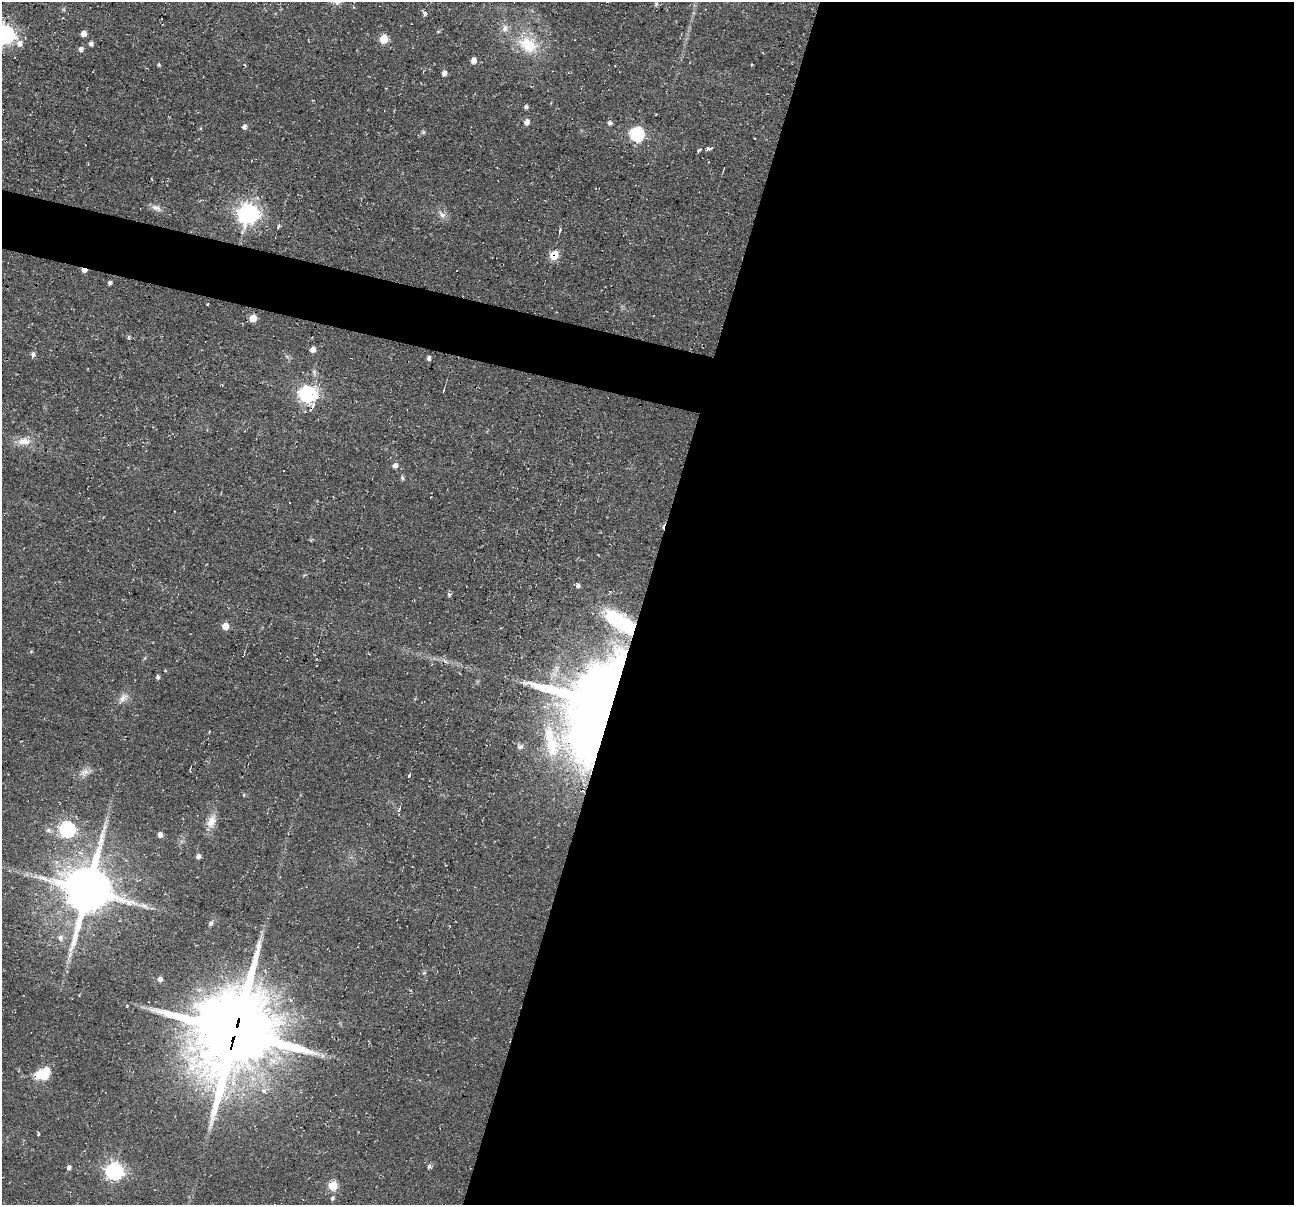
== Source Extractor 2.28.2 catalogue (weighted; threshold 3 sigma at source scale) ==
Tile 12 of 4 x 4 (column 4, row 3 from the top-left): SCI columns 3883-5174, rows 1366-2568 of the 5174 x 5222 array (HDU 1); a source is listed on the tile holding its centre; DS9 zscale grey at full resolution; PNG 1296 x 1207 px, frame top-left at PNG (2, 2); no overlay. Shown black and unused: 53% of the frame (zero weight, under 2 of 3 exposures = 2% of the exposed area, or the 3 px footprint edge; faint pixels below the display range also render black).
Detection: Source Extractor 2.28.2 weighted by HDU 2 'WHT'; one run over the whole footprint, this tile lists its part. Background 0.0471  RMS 0.008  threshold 0.0362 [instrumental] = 3 sigma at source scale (4.5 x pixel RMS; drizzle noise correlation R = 1.50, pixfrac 1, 0.05/0.05 arcsec/px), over >= 5 px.
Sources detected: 81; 1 inside a brighter object's white glare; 3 cosmic-ray / hot-pixel residue — not listed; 2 inside a brighter listed object's ellipse — not listed separately; the other 75 listed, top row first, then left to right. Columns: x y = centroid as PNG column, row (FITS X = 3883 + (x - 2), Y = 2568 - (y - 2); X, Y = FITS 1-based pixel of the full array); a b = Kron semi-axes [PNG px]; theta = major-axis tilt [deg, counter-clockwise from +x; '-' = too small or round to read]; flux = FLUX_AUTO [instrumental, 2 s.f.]
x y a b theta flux
656 4 7 4 47 1.1
425 14 5 4 - 1.8
505 28 11 8 82 4.5
5 34 7 7 - 350
83 34 5 5 - 5.3
384 39 6 5 - 21
19 43 7 6 - 4.5
91 43 5 5 - 2.7
528 45 27 19 -31 30
81 49 6 5 - 2.6
473 60 6 5 - 4.6
159 65 4 3 - 1.1
444 73 5 4 - 4.1
526 107 4 4 - 1.9
527 122 6 5 - 4.7
610 123 6 5 - 2
244 127 5 5 - 2.9
423 132 5 5 - 1.2
637 134 7 6 - 130
699 149 5 3 - 0.88
708 149 6 3 -62 1.5
156 208 14 7 -26 4.2
248 213 8 7 - 510
442 215 10 7 -31 4
278 226 4 3 - 12
560 230 3 2 - 47
554 255 8 6 61 20
84 270 5 4 - 5.8
110 283 4 3 - 2.4
208 304 3 2 - 1.3
253 318 5 5 - 16
129 337 6 4 -90 1.2
313 350 5 5 - 5.3
33 354 7 5 -75 2.2
429 358 5 4 - 2.9
443 390 5 2 - 0.86
307 394 7 7 - 250
313 405 10 5 70 3.4
24 441 18 10 -2 9.4
395 466 5 4 - 3.8
402 478 6 4 -70 1.3
577 585 5 4 - 2.4
449 595 5 5 - 1.4
614 619 28 17 -46 54
225 626 5 5 - 10
31 651 5 3 - 0.79
158 677 5 4 - 1.7
123 698 14 8 48 5.2
594 703 84 56 71 950
520 747 8 6 19 1.9
84 772 12 8 27 5.3
409 775 4 3 - 4.5
244 795 5 3 - 0.78
399 810 3 3 - 3.7
211 821 19 11 69 8.7
67 830 7 7 - 180
160 835 5 5 - 3.9
198 856 4 4 - 3.2
87 890 15 13 75 4200
144 906 11 5 -27 3.4
211 923 8 5 62 1.9
61 938 7 7 - 3.3
70 955 7 5 88 2.3
424 973 6 4 19 0.98
160 979 5 5 - 2.6
127 1006 3 3 - 2.3
235 1031 27 24 68 10000
43 1074 17 11 25 20
264 1091 7 6 - 2.5
38 1134 4 3 - 0.97
429 1166 5 5 - 1.9
69 1167 5 5 - 2.2
114 1171 7 7 - 290
333 1186 6 5 - 31
332 1198 5 5 - 1.6
Overlapping masked pixels (flux is a lower limit): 5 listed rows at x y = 554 255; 84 270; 307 394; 594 703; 235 1031
Isophote crosses this tile's border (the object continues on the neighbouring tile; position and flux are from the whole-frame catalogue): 1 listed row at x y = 5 34